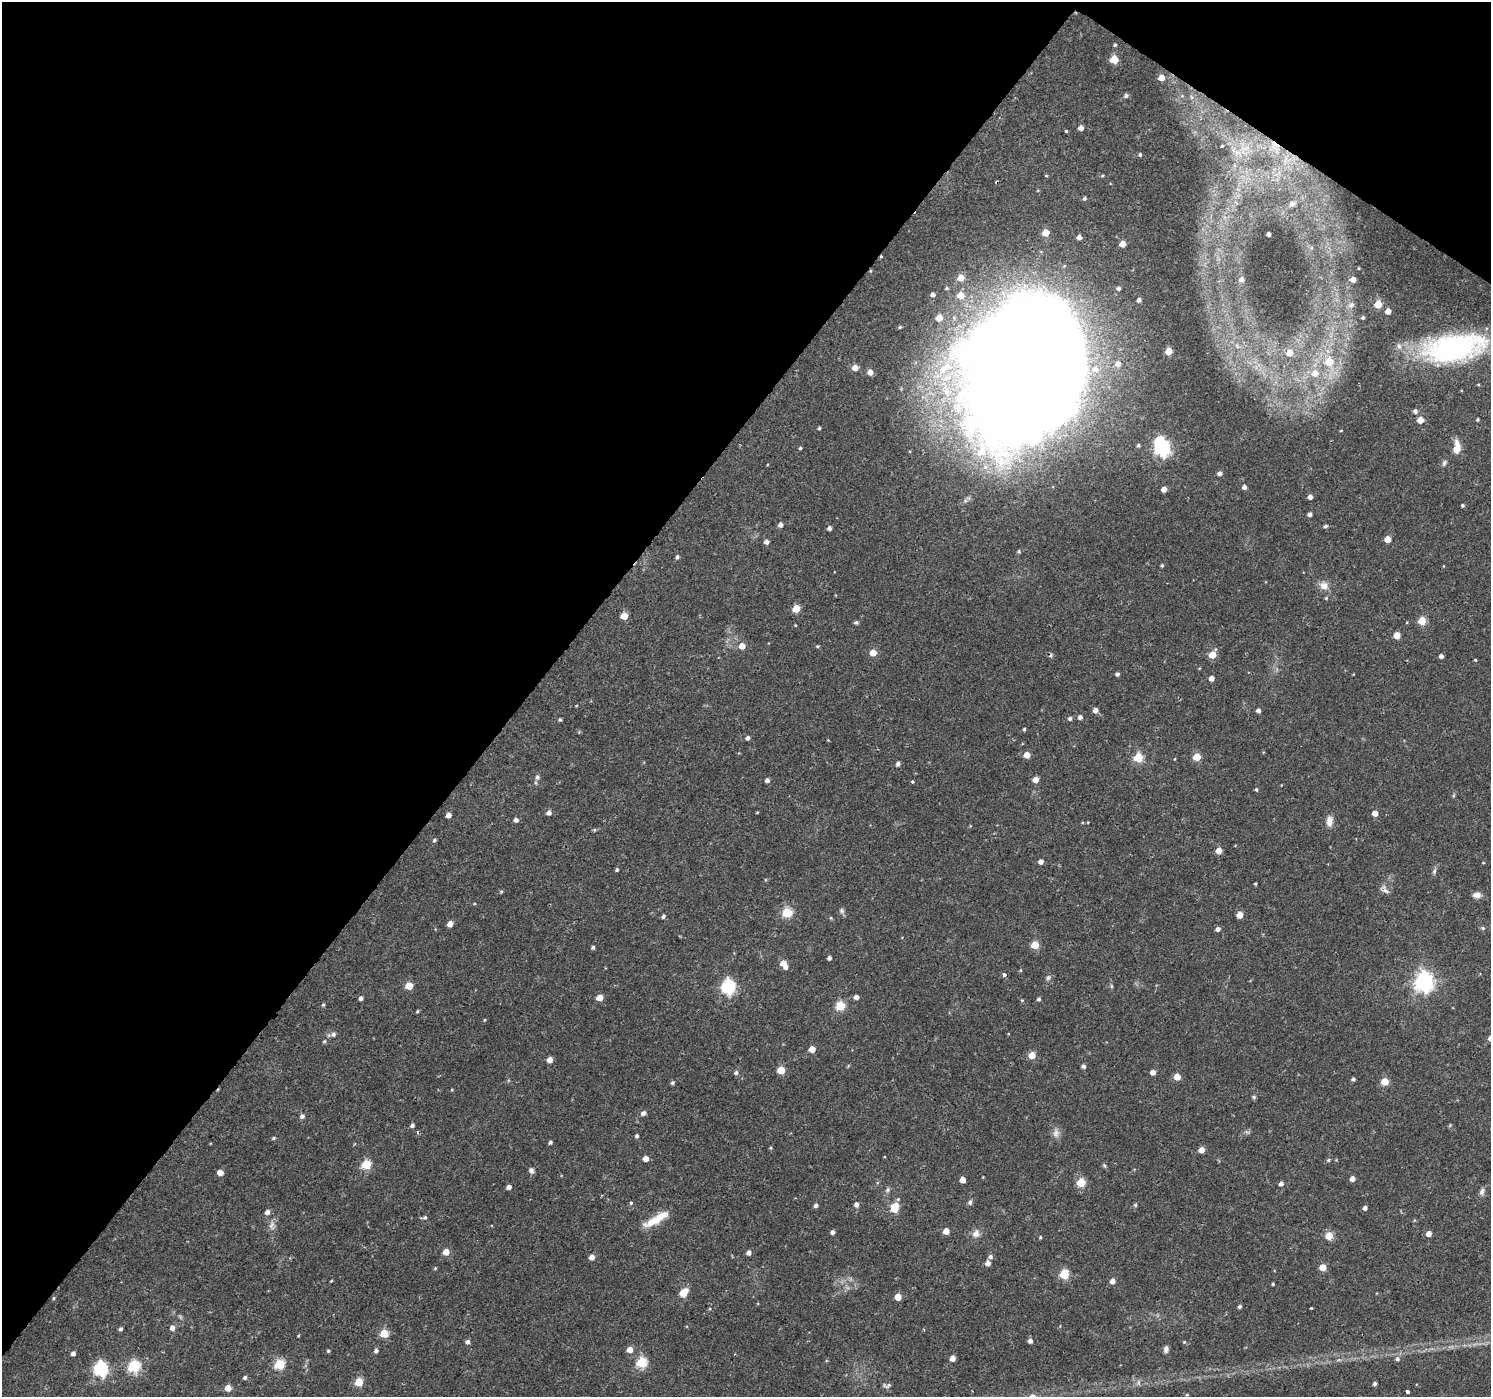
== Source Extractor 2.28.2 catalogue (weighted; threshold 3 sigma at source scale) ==
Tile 2 of 4 x 4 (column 2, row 1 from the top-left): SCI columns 1489-2977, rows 4365-5759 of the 5961 x 6007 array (HDU 1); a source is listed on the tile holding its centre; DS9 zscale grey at full resolution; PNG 1493 x 1399 px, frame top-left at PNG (2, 2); no overlay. Shown black and unused: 38% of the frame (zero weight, under 2 of 3 exposures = <1% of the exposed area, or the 3 px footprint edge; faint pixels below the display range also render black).
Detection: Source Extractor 2.28.2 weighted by HDU 2 'WHT'; one run over the whole footprint, this tile lists its part. Background 0.0257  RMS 0.0035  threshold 0.0158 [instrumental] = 3 sigma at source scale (4.5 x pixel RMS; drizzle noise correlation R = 1.50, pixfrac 1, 0.0396/0.0396 arcsec/px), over >= 5 px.
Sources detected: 255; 2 too faint to see at this stretch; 5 inside a brighter object's white glare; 4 cosmic-ray / hot-pixel residue — not listed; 4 inside a brighter listed object's ellipse — not listed separately; the other 240 listed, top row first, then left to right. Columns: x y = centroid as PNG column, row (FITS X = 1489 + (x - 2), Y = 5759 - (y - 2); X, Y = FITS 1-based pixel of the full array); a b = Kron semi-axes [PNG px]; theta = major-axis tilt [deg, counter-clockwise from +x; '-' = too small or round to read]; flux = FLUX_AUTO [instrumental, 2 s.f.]
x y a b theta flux
1115 45 4 3 - 0.46
1114 60 5 5 - 11
1161 78 5 5 - 4.2
1126 96 7 6 - 0.72
1192 97 7 4 -88 0.76
1081 128 5 4 - 1.9
1066 131 3 3 - 0.84
1275 145 11 9 -12 3.2
1222 146 3 2 - 0.35
1140 155 5 4 - 0.6
1046 176 4 3 - 0.33
1084 199 5 4 - 0.7
1292 203 9 6 19 1.3
1046 233 5 5 - 6.3
1269 234 4 3 - 1.1
1079 237 5 5 - 1.6
1123 244 5 4 - 3.8
1358 268 4 3 - 0.24
961 278 6 6 - 4.7
1242 279 5 5 - 1.3
1353 280 5 5 - 2.3
947 288 6 4 2 0.55
933 295 5 5 - 1.3
960 295 6 6 - 4.9
1139 300 4 4 - 0.98
1378 304 5 5 - 9.5
1351 305 9 7 36 1.6
1388 311 5 4 - 3
939 318 5 5 - 4.2
1363 318 4 4 - 0.59
900 327 4 4 - 0.49
1454 348 61 26 9 83
1168 351 5 5 - 6.3
1289 353 7 6 - 3.9
1329 362 7 7 - 7.3
855 368 5 5 - 3.6
1043 368 122 74 57 1000
870 372 6 5 - 2.4
1315 373 9 8 - 3.8
1415 411 6 5 - 1.1
1420 420 5 5 - 4
1477 420 4 4 - 0.47
819 428 3 3 - 0.51
1341 431 4 3 - 0.28
1138 445 5 5 - 0.67
800 448 4 4 - 0.45
1162 448 7 6 - 97
1456 449 9 8 - 3
1444 463 8 5 68 0.82
1219 474 5 4 - 1.3
1244 487 4 4 - 1.4
1164 489 4 4 - 2.5
1310 497 4 4 - 1.6
1462 505 4 3 - 0.52
1310 514 4 4 - 1.2
780 525 5 5 - 1.6
1325 526 5 4 - 0.74
829 528 4 4 - 1.1
1387 539 5 4 - 5
766 542 5 4 - 1.5
1019 551 5 5 - 0.52
677 557 5 4 - 0.69
1162 565 4 4 - 0.49
1443 566 4 3 - 0.23
1324 586 12 10 -14 2.8
1326 598 5 5 - 0.44
796 609 5 5 - 8.9
624 616 5 5 - 6.9
1422 621 5 5 - 10
856 622 5 4 - 0.7
795 625 4 3 - 0.26
1397 635 5 5 - 5
742 646 5 5 - 3.5
817 646 5 4 - 0.4
873 653 5 5 - 5.3
1212 655 6 5 - 7.5
1441 656 4 4 - 1.4
1475 660 4 3 - 0.32
1117 674 5 4 - 0.89
1211 678 4 4 - 2.2
576 706 4 3 - 0.26
1095 710 5 5 - 1.6
1258 710 4 4 - 1.2
1080 717 5 4 - 1.3
1070 718 5 4 - 0.83
560 720 4 3 - 0.53
1024 729 4 4 - 0.44
747 738 4 4 - 0.97
828 740 3 3 - 0.24
1027 755 5 5 - 3.4
1196 757 5 5 - 9.6
1138 758 5 5 - 18
1174 759 4 3 - 0.23
898 764 5 4 - 1.1
537 777 7 6 - 0.91
767 780 4 4 - 1.3
1035 780 5 4 - 3.4
912 782 3 3 - 0.6
1256 789 4 4 - 0.56
757 812 4 3 - 0.27
549 813 5 5 - 1.6
1375 813 4 4 - 3.2
448 815 4 4 - 2.1
516 820 5 4 - 1.2
1329 821 15 9 86 2.4
594 830 5 5 - 0.45
434 840 5 4 - 0.62
1218 851 5 4 - 4.2
1041 861 4 4 - 1.8
1483 863 4 3 - 0.24
617 870 4 3 - 0.58
1434 871 8 5 70 0.81
1255 884 3 3 - 0.39
501 891 4 4 - 0.43
1386 891 11 6 -30 1.4
1477 895 10 7 7 2
842 911 8 6 -65 0.98
787 912 5 5 - 21
1240 915 5 4 - 4.9
663 916 5 4 - 0.86
450 924 5 4 - 2.9
1483 928 6 5 - 0.63
1218 929 5 4 - 1.4
1035 945 5 5 - 11
593 947 4 4 - 0.7
829 958 4 4 - 0.96
784 964 9 5 -56 5.1
1020 970 5 3 - 0.33
1004 975 3 3 - 2
1048 978 8 5 74 0.84
1424 982 8 7 - 170
409 986 5 5 - 7.3
1111 986 6 4 -89 0.47
728 987 6 6 - 66
856 997 4 4 - 1.7
361 998 4 4 - 1.1
600 998 5 4 - 5
1039 999 4 4 - 0.72
1022 1000 4 4 - 0.34
323 1005 5 4 - 0.48
840 1006 5 5 - 18
417 1011 4 3 - 0.41
485 1020 4 3 - 0.31
333 1034 9 7 21 1.1
324 1041 5 4 - 0.5
812 1049 5 4 - 4.9
1032 1055 5 5 - 5.3
550 1060 4 4 - 3.1
1083 1066 4 4 - 1
781 1070 5 5 - 8.3
1153 1072 5 4 - 2.1
736 1073 6 5 - 0.84
1177 1077 5 5 - 5.6
1353 1079 4 4 - 0.71
1385 1082 5 5 - 8.9
672 1083 5 4 - 0.68
452 1090 4 4 - 0.3
1254 1097 6 4 -1 0.59
643 1113 6 5 - 1.3
302 1116 5 5 - 1.1
412 1125 4 4 - 0.85
1056 1133 13 9 82 2
637 1136 4 4 - 0.67
274 1138 5 4 - 0.53
550 1142 4 4 - 0.73
770 1148 4 4 - 0.38
1201 1150 4 4 - 3.4
646 1158 5 4 - 3.2
1328 1160 5 4 - 0.5
366 1164 5 5 - 17
1104 1165 5 5 - 0.52
531 1170 5 5 - 1.5
220 1173 5 4 - 3.4
1352 1179 5 4 - 1.8
962 1180 5 4 - 3.2
1081 1183 5 5 - 15
1281 1184 5 5 - 1.2
509 1187 4 4 - 1.6
888 1190 7 6 - 0.9
1482 1192 11 6 68 1.3
898 1199 5 5 - 0.49
970 1202 8 5 64 0.81
631 1203 5 5 - 0.52
856 1204 5 5 - 1.4
816 1205 5 4 - 0.9
1135 1205 5 5 - 0.57
894 1208 7 5 74 9
1365 1208 4 4 - 1.2
267 1212 5 5 - 1.5
425 1217 6 5 - 0.66
656 1219 36 9 31 7.8
272 1225 13 7 76 1.8
946 1231 5 4 - 3.9
832 1232 4 4 - 1.3
976 1233 11 9 55 2.1
1429 1234 5 5 - 2.3
1329 1236 5 5 - 9.1
1040 1237 4 3 - 0.39
446 1252 5 4 - 4.6
749 1253 4 4 - 1.6
592 1257 5 5 - 2.3
990 1257 5 5 - 1
988 1263 4 4 - 2
1323 1267 5 5 - 6.1
435 1268 5 4 - 0.36
1064 1274 5 5 - 16
331 1281 3 2 - 0.33
1113 1281 5 4 - 2.4
1273 1284 3 3 - 0.42
683 1292 6 5 - 9.9
898 1297 5 5 - 6.2
54 1298 5 4 - 0.42
1240 1307 4 4 - 0.68
1311 1308 3 3 - 1.3
172 1328 6 5 - 1.7
121 1329 4 4 - 0.78
384 1333 5 5 - 13
298 1336 4 3 - 0.32
1030 1341 5 4 - 1.4
468 1342 5 4 - 1.2
1184 1342 4 4 - 0.36
630 1349 5 4 - 3.7
1166 1349 8 6 82 1.2
328 1351 4 3 - 0.47
376 1351 5 4 - 1
73 1353 4 4 - 1.3
735 1354 4 2 - 0.29
952 1358 4 4 - 2.7
1397 1359 6 5 - 0.9
642 1363 5 5 - 29
279 1364 5 5 - 24
134 1366 6 6 - 38
101 1369 6 6 - 69
245 1378 5 4 - 0.83
359 1382 5 5 - 11
1375 1384 4 3 - 0.81
887 1385 11 5 8 0.91
228 1388 5 5 - 4.7
1407 1392 3 3 - 1.9
1187 1395 5 3 - 0.34
Overlapping masked pixels (flux is a lower limit): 2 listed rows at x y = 1275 145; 1043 368